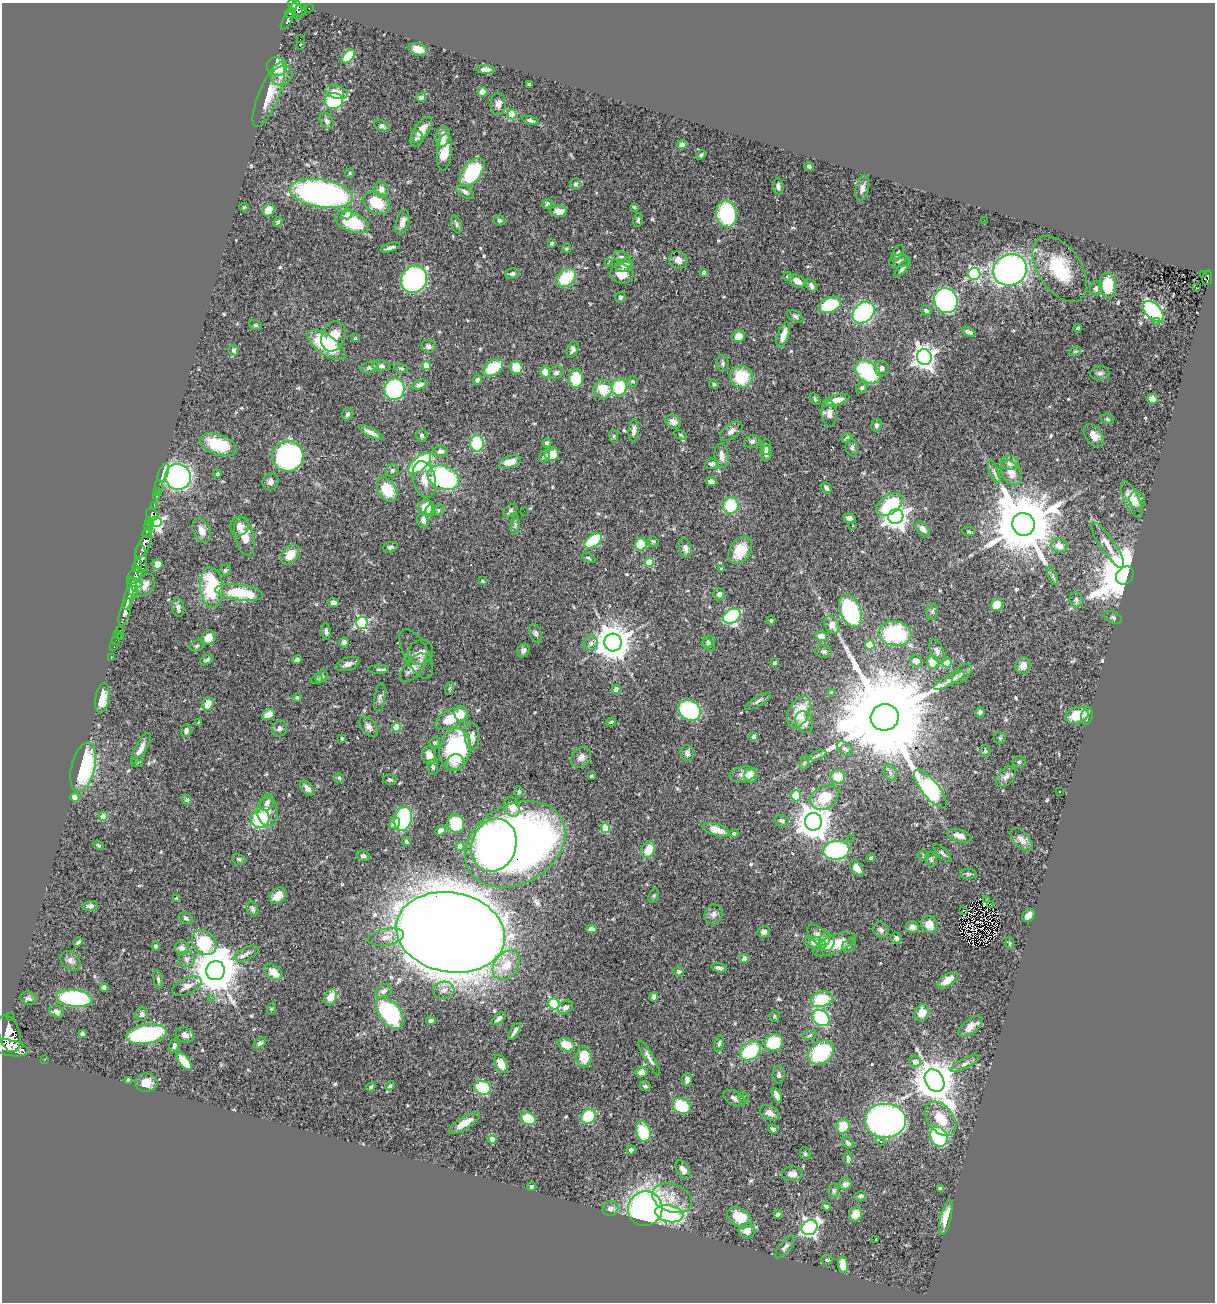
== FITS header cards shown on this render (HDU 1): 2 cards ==
NAXIS1  =                 1213
NAXIS2  =                 1300

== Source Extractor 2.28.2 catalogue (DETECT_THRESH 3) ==
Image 1213 x 1300 px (HDU 1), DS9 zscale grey, 1 PNG px = 1 image px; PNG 1217 x 1304 px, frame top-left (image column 1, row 1300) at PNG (2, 3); each listed source drawn as its Kron ellipse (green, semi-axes under 4 px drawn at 4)
Background 0.741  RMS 0.029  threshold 0.0857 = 3 sigma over >= 5 px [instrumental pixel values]
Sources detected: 564; of the 564, the 500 brightest by FLUX_AUTO listed and drawn (64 fainter detections omitted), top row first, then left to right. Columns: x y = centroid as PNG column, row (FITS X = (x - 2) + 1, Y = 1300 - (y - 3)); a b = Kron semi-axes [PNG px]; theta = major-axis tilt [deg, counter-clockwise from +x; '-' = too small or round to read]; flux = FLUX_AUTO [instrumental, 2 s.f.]
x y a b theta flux
293 5 5 4 - 370
309 8 5 3 - 24
297 10 10 5 -79 370
301 10 7 5 48 290
290 14 5 3 - 170
288 19 12 4 60 130
300 39 2 2 - 480
300 46 3 3 - 16
418 49 9 6 -17 21
348 56 8 5 47 73
277 67 10 9 - 62
486 69 9 4 -3 8.2
282 76 11 9 27 15
529 84 3 3 - 2.8
336 92 11 6 -15 24
482 92 5 5 - 13
269 95 34 10 68 40
421 97 5 4 - 7.1
334 101 9 8 - 180
498 104 11 7 84 11
512 114 5 4 - 79
530 120 8 4 -15 5.2
327 121 9 6 -58 7.9
382 126 8 5 -27 5
421 130 15 7 54 24
443 137 10 7 79 19
417 139 8 6 65 5.1
682 145 5 4 - 8.1
444 152 18 7 83 45
701 155 5 4 - 3.7
809 167 5 4 - 3.8
472 172 17 9 53 160
349 173 5 4 - 2.7
576 184 6 5 - 3.4
778 186 8 5 -81 6.4
862 188 13 6 79 9.1
381 189 7 7 - 12
465 192 10 5 -32 6.4
321 193 32 14 -9 620
376 203 14 10 -32 62
547 204 5 4 - 3
244 207 4 4 - 2.8
634 207 4 3 - 2.7
268 210 6 5 - 21
559 211 8 6 -6 17
347 214 6 5 - 7.5
726 214 13 10 -82 140
499 220 5 5 - 4
638 220 7 4 78 4.3
984 220 2 2 - 2.9
278 222 5 4 - 3.5
352 222 18 9 -23 100
402 222 12 6 74 16
457 225 9 5 -74 4.3
552 243 4 3 - 7
390 248 10 4 17 7.1
566 248 4 4 - 3
898 253 9 5 58 4.4
622 257 9 5 -20 5.8
678 260 9 8 - 13
899 261 10 6 9 8.7
608 263 3 2 - 3
624 265 8 6 32 12
903 268 12 4 52 7.3
1060 269 37 21 -56 100
1010 270 17 15 26 730
704 273 4 3 - 7.9
512 274 7 5 13 5.6
622 274 11 9 -13 28
974 274 6 6 - 260
1203 274 3 2 - 7.2
788 276 5 4 - 5.4
1207 277 7 5 79 58
566 278 11 8 41 73
414 279 14 12 55 500
797 281 8 6 -30 17
1108 285 12 8 -85 67
811 286 7 5 -59 8.2
1096 288 7 6 - 5.7
1197 288 3 2 - 6.1
620 297 5 5 - 4.8
946 301 13 11 -64 430
830 305 11 7 22 87
926 311 6 4 -32 3.8
1153 311 12 7 -44 340
863 313 12 9 40 310
795 316 9 5 -29 5.2
1156 322 3 2 - 4.7
256 325 6 5 - 2.9
1078 328 4 3 - 2.9
969 332 7 4 -23 7.1
783 335 13 5 71 21
333 336 15 11 68 36
738 336 6 6 - 19
355 337 3 3 - 4.4
326 345 22 9 -35 100
428 346 7 6 - 7.6
233 350 5 5 - 4.4
573 350 9 5 68 6.5
1075 351 6 4 23 3
924 357 8 7 - 1500
723 363 8 6 -89 4.6
426 365 4 4 - 44
381 366 9 5 -6 6.8
370 367 9 5 15 6.1
401 368 7 4 -20 3.8
493 368 11 7 34 83
516 368 7 6 - 37
882 368 7 7 - 7
545 372 5 5 - 20
868 372 14 10 -40 150
556 373 7 6 - 5.5
1100 373 9 7 0 6.6
741 377 11 11 - 77
576 379 9 7 89 73
477 380 5 4 - 4.4
632 381 5 5 - 3.4
714 384 5 4 - 2.7
420 385 8 4 19 6.8
619 387 9 7 77 99
862 388 6 5 - 4.5
395 389 10 10 - 210
603 389 9 9 - 46
815 399 6 4 -60 2.5
1152 399 5 5 - 14
836 400 13 5 16 18
347 414 6 5 - 5
829 414 13 8 -88 13
1107 419 7 5 -17 3.2
673 422 8 6 -31 10
876 425 6 5 - 5
634 430 11 5 84 9
731 431 13 7 37 10
371 433 14 4 -27 13
422 435 6 5 - 3.9
680 435 7 4 -26 3.2
1094 435 13 8 -55 21
614 436 7 3 -82 2.7
846 438 5 3 - 3.9
752 441 8 6 16 5.7
477 443 8 7 - 130
547 443 4 4 - 4.5
218 445 19 10 -19 65
766 447 8 5 84 7
852 448 8 6 -80 5.4
440 451 7 5 3 7.5
766 453 8 5 89 9.1
552 454 7 6 - 22
288 456 15 15 - 410
544 456 6 5 - 5.4
722 456 12 7 -83 14
510 462 11 6 17 18
420 463 14 6 42 190
1010 463 9 7 -9 13
712 464 7 5 10 6
392 470 7 6 - 5.3
994 472 12 4 -67 5.7
163 473 9 4 66 49
1011 473 13 9 -58 22
217 474 4 4 - 3
178 477 13 12 - 730
444 478 16 11 -21 260
424 479 19 11 -76 27
270 482 8 8 - 8.3
711 482 5 4 - 10
159 486 6 2 89 13
826 488 6 4 -52 6.5
387 490 13 8 -57 60
157 492 3 2 - 13
156 496 3 3 - 39
1131 499 19 7 -65 30
1137 500 9 7 -68 15
890 504 15 9 36 100
731 505 8 7 - 73
154 506 3 3 - 98
426 507 8 7 - 41
430 510 6 5 - 8.1
438 510 6 5 - 3.4
510 511 8 5 44 4.5
524 511 2 2 - 2.6
152 514 6 5 - 260
896 517 8 7 - 1600
850 518 6 4 -16 8.5
423 520 8 5 -78 11
149 522 4 3 - 410
155 522 6 5 - 550
1023 524 11 11 - 20000
515 525 10 4 86 4.1
853 525 3 3 - 3.3
149 526 5 4 - 850
240 526 9 9 - 11
923 529 9 5 -48 11
202 531 13 8 -66 17
968 531 6 4 -3 2.7
147 533 5 4 - 640
244 536 19 9 -76 28
593 541 10 6 36 100
653 541 5 5 - 3.9
641 544 6 6 - 40
144 545 14 5 61 2500
1059 545 8 7 - 17
1108 545 27 7 -56 21
390 547 7 5 16 4
685 548 10 6 -74 7.9
740 550 15 10 57 43
290 555 11 7 53 29
141 558 14 6 -84 830
589 558 7 4 -27 2.7
649 562 4 4 - 51
157 564 5 5 - 14
137 565 7 3 73 290
722 569 4 3 - 2.7
225 570 6 5 - 3.6
135 575 9 6 47 600
1125 575 10 8 46 13000
1052 576 9 4 -65 4.2
482 581 4 4 - 3
135 583 8 4 -23 520
145 585 12 8 57 12
211 587 20 11 -85 140
133 588 10 5 -75 520
239 592 24 8 -7 93
719 594 6 5 - 7.5
128 598 12 4 75 1300
1076 600 7 6 - 5.7
333 603 5 4 - 7.3
997 605 6 5 - 43
178 607 9 6 -80 7.4
850 611 17 10 -67 220
932 611 8 5 79 4.3
125 612 14 5 73 1100
732 616 9 6 31 230
1113 617 9 5 -24 3.9
771 621 4 4 - 3.5
362 623 6 6 - 280
832 625 9 7 -61 19
119 630 3 2 - 23
326 632 8 4 -84 5.1
536 633 10 6 -69 5.1
118 634 4 2 - 12
895 634 16 12 -8 200
821 636 6 5 - 22
121 637 3 2 - 52
209 638 7 6 - 18
116 640 2 2 - 12
344 642 5 4 - 7.1
613 642 9 8 - 4500
709 642 6 5 - 5.7
591 643 7 7 - 8.3
708 645 7 5 -41 5.5
870 645 5 4 - 43
197 646 7 5 23 3.6
114 647 3 2 - 21
523 650 7 5 62 6
824 651 8 6 -3 6.2
937 651 12 6 -67 8
420 652 13 12 - 17
416 654 27 12 -62 20
111 658 2 2 - 8.2
207 660 7 4 22 4.7
297 660 5 4 - 6.3
916 661 6 5 - 15
933 662 6 6 - 40
774 663 4 3 - 3.2
947 663 5 4 - 59
348 664 12 6 19 9.5
1023 666 8 7 - 19
413 667 17 8 47 15
379 669 10 4 4 3.5
962 674 12 7 46 8.1
322 677 7 5 41 3.8
317 679 6 4 20 2.7
949 680 17 5 27 10
450 688 6 4 71 3
616 689 4 4 - 26
832 693 4 4 - 10
297 697 4 3 - 3.2
102 698 15 7 80 23
380 698 14 5 82 6.9
758 701 15 5 33 6.4
208 704 6 5 - 30
690 710 12 9 -33 170
799 712 17 10 63 53
980 712 5 4 - 4.9
268 714 7 5 24 23
461 714 8 7 - 23
1077 715 12 8 18 45
1087 716 9 5 82 11
885 717 14 13 - 64000
451 719 17 9 27 53
611 722 5 3 - 2.5
804 722 11 8 -64 14
199 723 3 3 - 3.6
369 727 11 7 -48 9.2
397 727 4 4 - 61
279 728 8 7 - 7.6
186 731 6 5 - 7.2
754 736 4 4 - 14
472 737 14 7 -87 13
342 738 4 3 - 2.5
1000 738 6 6 - 3.1
435 743 5 5 - 4
141 748 17 5 62 16
455 749 21 15 77 250
845 749 9 5 -38 6.5
985 751 6 5 - 3.5
687 753 8 6 -82 7.6
429 755 9 7 -72 21
817 755 9 4 18 4.9
581 757 11 9 46 11
137 762 6 5 - 3.3
1019 762 7 5 -1 3.3
455 763 9 8 - 14
804 763 7 4 71 3
83 767 25 11 76 200
433 767 8 5 -90 4.6
890 773 8 6 -69 6.4
743 774 13 7 10 12
750 775 7 6 - 35
591 776 3 3 - 2.9
838 777 7 6 - 33
1006 777 12 7 46 9.8
339 778 5 4 - 3.4
390 780 7 5 -11 3.9
307 788 9 5 -50 8.7
930 789 24 8 -51 420
1060 791 3 2 - 5.3
519 792 5 4 - 3.3
796 796 5 5 - 78
75 797 4 4 - 19
824 797 15 11 34 63
187 800 5 5 - 3.1
267 802 9 6 66 11
512 807 10 7 -72 28
267 812 14 10 -81 20
103 816 4 4 - 41
260 819 9 9 - 110
403 819 12 8 75 180
782 821 7 5 -19 7.3
813 822 9 8 - 3900
395 823 6 5 - 17
456 823 9 8 - 71
606 828 5 4 - 71
440 830 6 5 - 8.3
716 830 14 6 -17 29
734 833 4 4 - 3.5
959 836 12 6 -17 14
852 838 2 2 - 4
1022 840 14 7 -47 14
407 842 4 3 - 3.9
515 844 53 39 29 1700
99 845 5 3 - 2.4
494 845 27 22 71 620
460 847 4 4 - 29
648 850 9 6 64 35
836 850 13 9 7 400
942 853 11 5 -45 5.4
363 856 7 5 -15 5.3
923 856 5 5 - 3.8
871 858 4 3 - 2.6
239 859 6 5 - 4.8
931 859 8 5 -73 4.6
857 868 8 5 -54 17
968 874 8 5 0 4.2
278 895 9 7 45 18
654 896 8 5 70 3.3
177 899 4 4 - 9.4
987 900 2 2 - 4.8
991 904 2 2 - 2.7
90 906 7 4 4 6.7
252 909 8 5 -67 4.6
963 910 4 2 - 4.9
713 914 10 9 - 9.7
1028 915 7 5 47 16
186 918 7 5 -22 4.2
929 924 9 8 - 23
912 927 6 6 - 13
591 929 5 4 - 8.7
881 930 8 7 - 7.4
451 932 55 40 -10 12000
764 932 6 5 - 7.2
818 935 13 7 -41 14
386 937 18 8 11 18
896 938 6 5 - 5.7
78 942 5 3 - 4.1
827 942 9 8 - 23
204 943 14 11 -47 130
816 943 11 6 -10 14
1010 943 6 4 -82 2.6
834 944 22 9 23 51
156 946 4 4 - 5.3
849 946 7 5 38 4.6
182 948 7 6 - 11
246 953 13 6 26 9.3
744 958 4 4 - 22
186 959 8 8 - 7.9
70 961 11 8 -42 8.5
506 965 16 11 50 37
719 968 8 4 -14 6.7
215 971 10 9 - 8500
273 972 10 6 -34 22
679 972 5 4 - 2.9
158 979 9 4 -78 4.2
947 980 11 5 33 26
187 986 16 8 24 13
104 987 4 4 - 7.4
444 990 10 8 4 12
383 991 8 6 34 8.5
331 997 8 5 66 29
654 997 5 4 - 9.2
29 998 8 6 -18 5.6
74 998 18 8 -6 260
211 998 2 2 - 17
821 999 11 7 14 73
554 1004 5 5 - 210
565 1007 8 6 38 7.8
271 1009 6 4 71 2.7
56 1012 8 5 -26 5.6
390 1013 18 10 -52 230
922 1013 8 7 - 24
142 1014 7 6 - 5.3
775 1016 5 5 - 2.6
10 1017 3 3 - 55
821 1018 9 7 -39 200
499 1019 9 4 40 7.5
431 1021 5 4 - 4.7
970 1026 14 7 38 21
514 1031 10 3 58 6.6
82 1033 4 3 - 7.3
9 1034 19 10 -72 4400
146 1034 20 9 9 330
185 1035 9 7 -27 8.5
810 1035 7 5 19 3.3
260 1043 7 4 36 4.6
774 1043 9 8 - 100
719 1044 9 4 80 5.1
566 1045 9 6 -26 38
174 1046 7 5 75 5.3
9 1048 19 8 -11 3600
750 1051 11 8 36 110
821 1053 14 10 37 130
584 1057 10 7 89 40
649 1058 20 4 -60 9.9
44 1060 3 2 - 12
184 1061 10 5 -51 46
915 1061 6 5 - 14
501 1064 10 6 -62 27
965 1064 16 5 27 7.4
641 1072 6 5 - 11
779 1075 9 6 -90 5.1
128 1080 4 3 - 4
687 1080 6 5 - 9.8
934 1080 12 9 -59 6500
146 1083 11 9 1 21
390 1086 5 4 - 3.6
645 1086 6 4 -23 4.5
371 1087 5 3 - 2.6
483 1088 8 6 -20 120
777 1095 8 4 -65 14
743 1097 6 5 - 2.7
734 1098 12 7 -28 8.8
681 1106 9 7 -28 76
769 1113 10 7 -25 12
588 1116 8 7 - 81
528 1119 7 6 - 66
941 1119 19 12 -52 48
886 1121 21 17 0 800
464 1123 18 6 32 30
843 1126 7 6 - 38
773 1129 5 3 - 4.7
643 1132 11 7 -75 84
939 1137 10 8 -62 170
492 1139 4 4 - 22
880 1141 5 4 - 3.7
848 1143 7 5 -43 4.4
631 1150 4 4 - 6.9
805 1154 6 5 - 3.3
848 1159 7 4 -85 4.3
683 1170 10 6 -55 11
792 1174 10 7 -2 12
845 1184 6 5 - 7.6
531 1186 4 4 - 8.7
940 1189 4 3 - 3.5
834 1191 7 5 -90 4.2
860 1196 6 4 0 3.8
672 1198 21 14 -21 34
826 1206 4 3 - 4.1
610 1208 8 7 - 8.7
645 1209 17 17 - 630
669 1214 14 8 -12 300
778 1214 4 4 - 5.8
856 1214 7 6 - 22
739 1217 13 9 -32 50
946 1217 18 5 76 22
810 1227 8 7 - 560
747 1231 8 8 - 17
876 1240 3 3 - 3.7
785 1247 14 5 51 6.1
827 1260 6 5 - 2.8
843 1265 8 5 -84 29
At the frame edge (FLAGS 8, measured only in part): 2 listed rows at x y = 293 5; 9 1048
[64 fainter detections neither listed nor drawn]